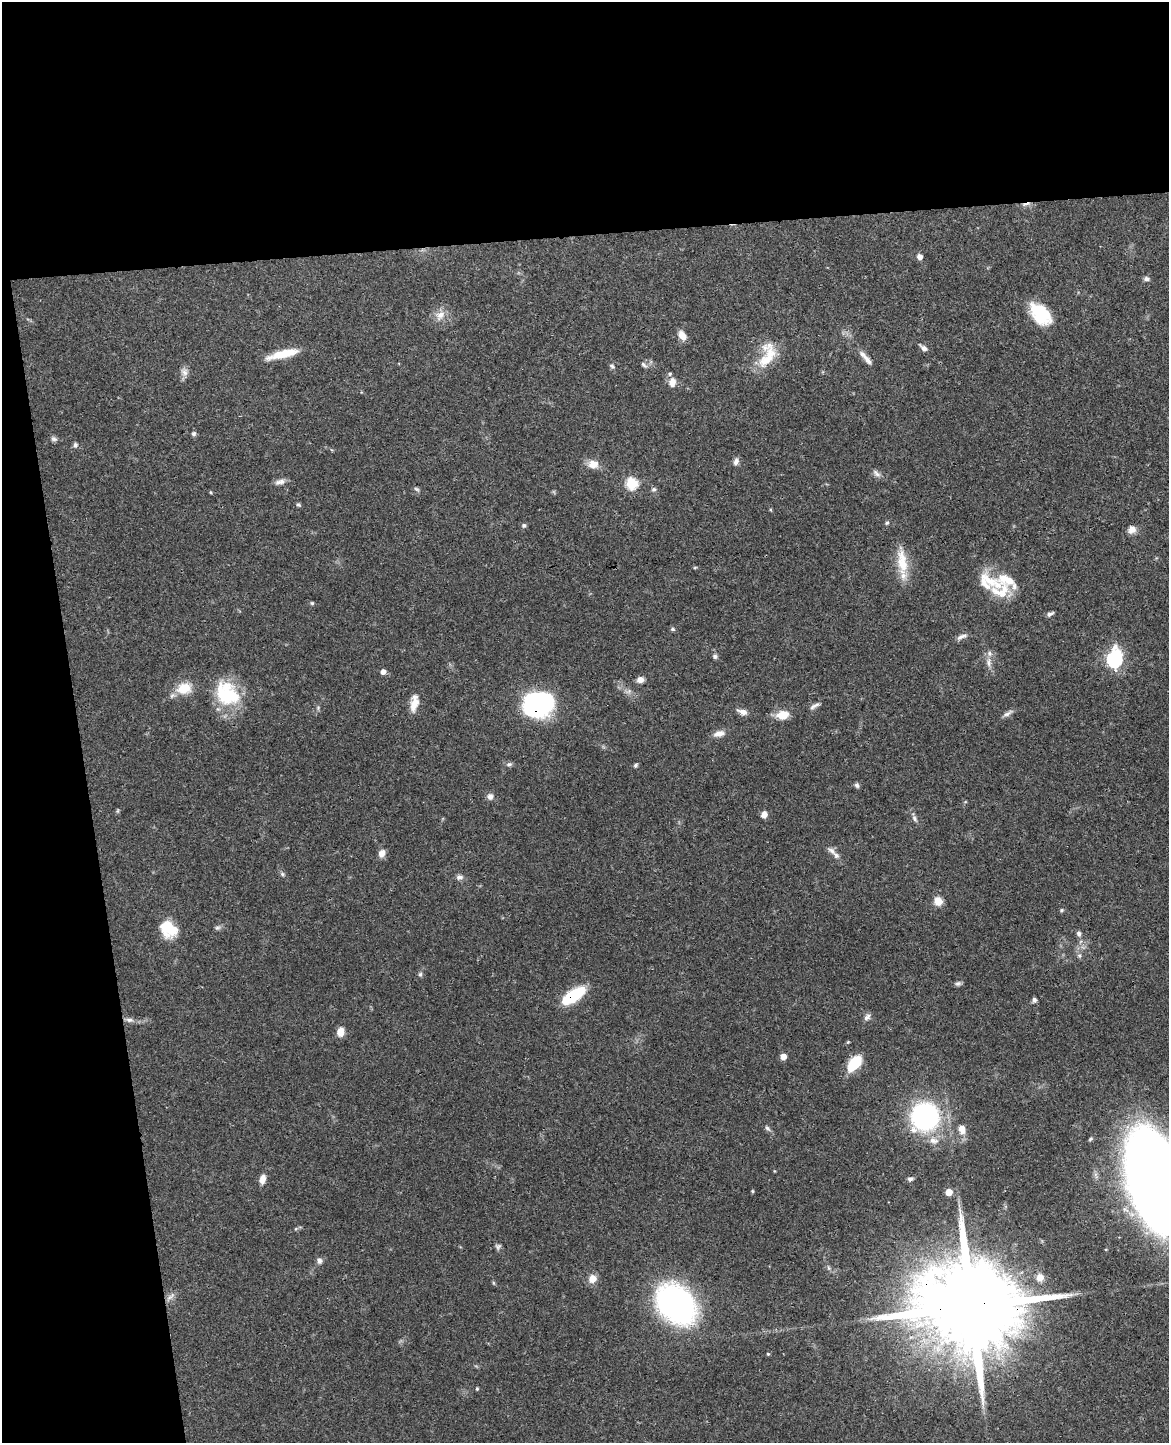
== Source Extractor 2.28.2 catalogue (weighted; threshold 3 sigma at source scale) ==
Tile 1 of 4 x 3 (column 1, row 1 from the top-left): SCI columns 57-1223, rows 3026-4466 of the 4783 x 4717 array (HDU 1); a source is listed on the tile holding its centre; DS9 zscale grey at full resolution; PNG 1171 x 1445 px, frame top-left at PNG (2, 2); no overlay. Shown black and unused: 23% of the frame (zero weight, under 3 of 4 exposures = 6% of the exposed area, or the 3 px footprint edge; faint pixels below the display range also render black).
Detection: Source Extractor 2.28.2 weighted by HDU 2 'WHT'; one run over the whole footprint, this tile lists its part. Background 0.0784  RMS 0.0036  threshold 0.0162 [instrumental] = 3 sigma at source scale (4.5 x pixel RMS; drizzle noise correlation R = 1.50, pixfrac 1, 0.05/0.05 arcsec/px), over >= 5 px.
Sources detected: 102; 1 cosmic-ray / hot-pixel residue — not listed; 7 inside a brighter listed object's ellipse — not listed separately; the other 94 listed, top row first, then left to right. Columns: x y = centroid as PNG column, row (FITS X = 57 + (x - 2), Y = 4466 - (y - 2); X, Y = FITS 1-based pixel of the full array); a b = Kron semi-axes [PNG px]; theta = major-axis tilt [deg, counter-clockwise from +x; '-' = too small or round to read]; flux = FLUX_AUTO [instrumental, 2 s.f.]
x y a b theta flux
919 257 5 5 - 2.4
1146 279 7 5 -13 1
1040 314 28 17 -47 15
440 315 14 10 44 3.4
682 335 11 7 -60 3.1
924 348 10 5 -37 1.4
283 354 36 8 14 8.6
766 360 29 15 35 8.2
867 360 17 6 -53 2.1
644 365 9 5 -42 0.91
612 366 7 5 -42 0.78
184 372 10 9 - 1.9
672 382 13 8 84 2.8
194 434 6 5 - 0.78
54 439 9 6 -19 0.92
75 445 7 6 - 0.76
736 462 9 7 74 1.4
593 464 11 9 -6 3.9
876 473 13 6 -39 1.4
280 482 15 7 14 1.8
632 483 6 6 - 28
416 489 8 5 -27 0.68
654 489 7 6 - 0.79
298 505 7 5 -31 0.56
887 523 5 4 - 0.55
524 525 6 5 - 0.68
1132 530 10 9 - 2.3
902 561 38 13 -84 9.1
695 567 5 3 - 0.35
1007 580 35 14 -25 9.3
985 584 24 10 -54 4.7
312 603 5 5 - 0.45
1050 614 8 4 23 1.1
672 629 6 5 - 0.67
961 637 15 6 21 1.5
715 656 6 6 - 0.81
1114 659 8 6 79 97
989 662 15 5 89 2.1
383 671 5 5 - 2
640 680 7 6 - 2.3
184 688 20 15 11 6.9
227 695 35 25 -29 21
414 703 20 8 79 4.3
537 704 24 18 20 72
814 706 15 5 29 1.2
742 712 12 6 -16 2.2
1007 713 15 5 32 1.4
782 715 15 10 11 5.1
719 733 15 8 10 2.5
509 764 8 6 11 0.89
635 765 7 5 43 0.61
857 785 7 6 - 0.85
490 796 8 7 - 1.6
764 815 7 5 78 2.3
914 818 10 5 -63 1.1
832 851 12 6 -37 1.6
382 853 8 6 64 2.7
282 874 6 5 - 0.61
459 877 9 7 1 1.4
938 901 9 8 - 3.8
1062 910 5 5 - 0.46
217 928 8 5 6 0.85
169 929 20 16 -38 9.8
1079 933 7 5 -76 1.1
1079 956 7 5 -68 0.81
420 974 7 5 68 0.69
958 983 8 6 15 0.85
573 996 25 10 34 19
1034 1000 6 5 - 0.93
867 1017 10 6 42 1.3
129 1020 11 6 -7 1.5
340 1032 10 7 79 3.3
848 1042 4 4 - 0.32
783 1057 5 4 - 4.2
854 1063 15 8 52 15
925 1117 23 22 - 69
767 1128 9 5 -51 0.98
962 1129 12 9 -74 3
934 1140 15 9 -14 3.3
774 1171 4 3 - 0.28
262 1179 11 7 74 2.4
910 1179 6 5 - 1
1155 1180 61 31 -73 810
752 1191 5 3 - 0.37
949 1192 5 5 - 5.2
498 1246 8 6 32 0.83
319 1261 9 6 85 1.2
1040 1277 10 9 - 2.6
592 1279 10 9 - 3.2
171 1296 15 4 40 1.5
676 1304 30 23 -48 120
969 1306 41 20 3 11000
768 1354 4 4 - 0.38
477 1389 4 3 - 0.45
Overlapping masked pixels (flux is a lower limit): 4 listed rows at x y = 537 704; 573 996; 1155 1180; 969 1306
Isophote crosses this tile's border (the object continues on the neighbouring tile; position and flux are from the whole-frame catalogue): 1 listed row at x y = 1155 1180